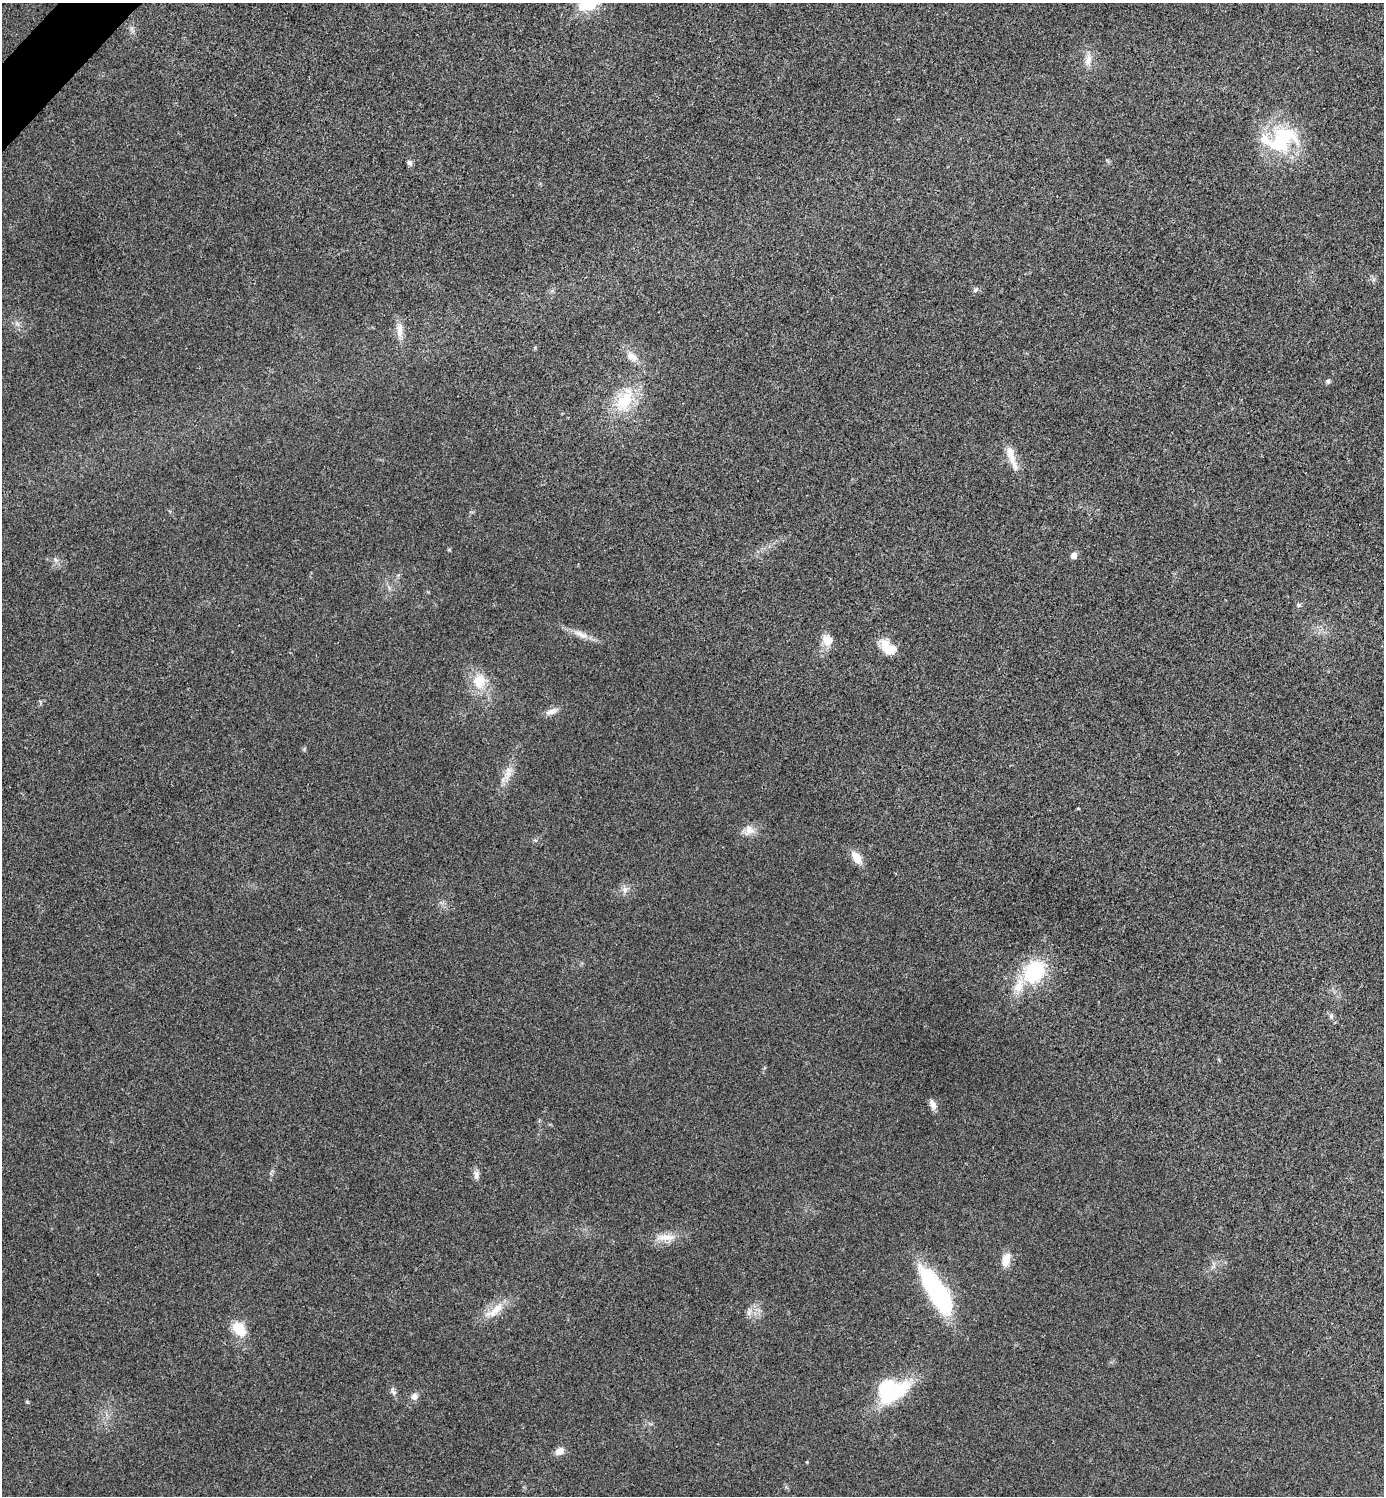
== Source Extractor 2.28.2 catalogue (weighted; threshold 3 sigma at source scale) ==
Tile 11 of 4 x 4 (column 3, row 3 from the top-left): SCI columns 2921-4302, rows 1501-2994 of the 5984 x 5984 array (HDU 1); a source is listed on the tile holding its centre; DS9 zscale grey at full resolution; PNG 1386 x 1498 px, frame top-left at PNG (2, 3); no overlay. Shown black and unused: <1% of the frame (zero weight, under 3 of 4 exposures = <1% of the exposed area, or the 3 px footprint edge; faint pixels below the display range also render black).
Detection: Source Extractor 2.28.2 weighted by HDU 2 'WHT'; one run over the whole footprint, this tile lists its part. Background 0.0196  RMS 0.0056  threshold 0.0252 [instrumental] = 3 sigma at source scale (4.5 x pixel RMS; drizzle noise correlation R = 1.50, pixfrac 1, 0.05/0.05 arcsec/px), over >= 5 px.
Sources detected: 39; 2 inside a brighter object's white glare — not listed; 1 inside a brighter listed object's ellipse — not listed separately; the other 36 listed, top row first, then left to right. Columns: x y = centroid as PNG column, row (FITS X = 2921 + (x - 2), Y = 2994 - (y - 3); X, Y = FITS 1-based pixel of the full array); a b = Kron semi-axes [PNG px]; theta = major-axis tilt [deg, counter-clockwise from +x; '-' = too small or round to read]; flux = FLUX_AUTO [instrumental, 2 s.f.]
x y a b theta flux
1088 60 17 8 78 4.8
1280 140 46 28 16 47
409 163 7 6 - 1.7
976 290 9 5 45 1.2
399 330 20 8 -88 5.8
632 356 17 10 -34 5.2
1328 381 6 6 - 1.2
624 400 38 21 63 25
1011 455 28 10 -71 8.2
449 550 5 3 - 0.58
1074 555 5 5 - 3.9
1298 605 7 4 90 0.93
581 634 26 8 -23 6
827 640 16 13 -56 6.4
891 649 19 12 8 8
479 681 22 18 79 13
552 711 17 7 20 3.7
508 774 12 8 26 3.8
749 830 15 13 60 5.4
535 840 6 4 -18 0.71
856 858 15 8 -54 7.5
625 889 9 8 - 2.6
1034 972 23 18 51 38
1331 1016 7 6 - 1.3
933 1104 14 7 -67 3.3
476 1174 11 7 84 2.5
666 1237 29 10 1 8.1
1006 1259 14 8 78 7.6
938 1293 52 16 -57 82
495 1310 33 11 37 11
749 1312 10 5 64 2.2
239 1329 16 10 -51 15
393 1391 12 6 -62 1.9
894 1393 46 17 32 35
414 1396 9 8 - 2.7
559 1451 12 8 35 3.9
Unlisted compact peaks at least as high as the median listed source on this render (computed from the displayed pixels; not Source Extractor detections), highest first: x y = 27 1402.